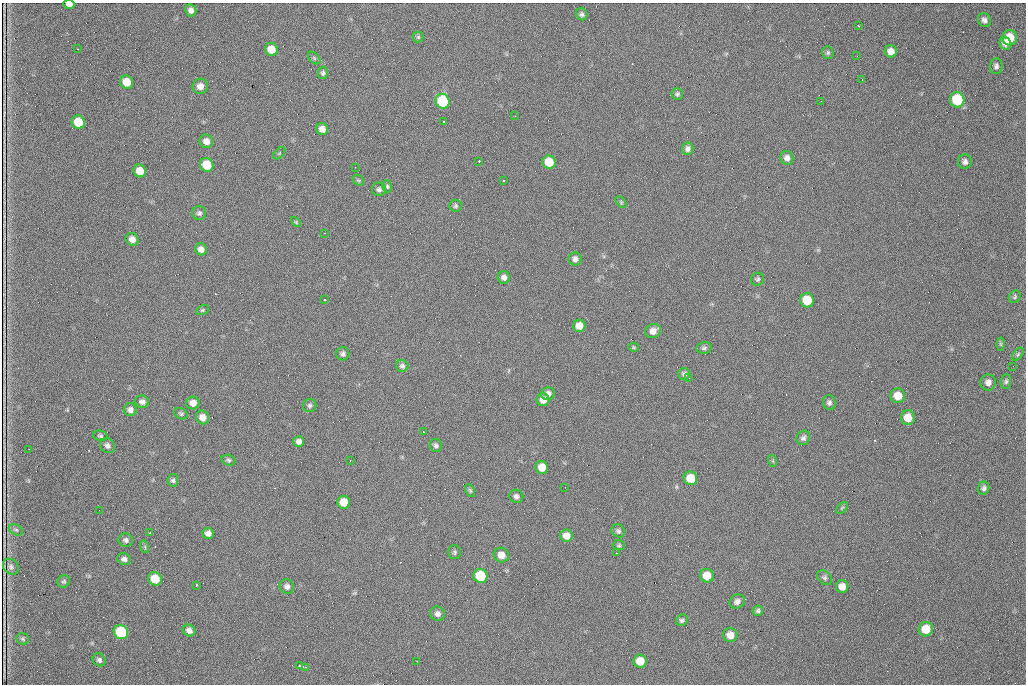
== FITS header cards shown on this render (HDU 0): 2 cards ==
NAXIS1  =                 1024 /fastest changing axis
NAXIS2  =                  682 /next to fastest changing axis

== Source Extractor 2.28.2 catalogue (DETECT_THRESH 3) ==
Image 1024 x 682 px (HDU 0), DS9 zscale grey, 1 PNG px = 1 image px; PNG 1028 x 686 px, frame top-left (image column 1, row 682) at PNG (2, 3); each listed source drawn as its Kron ellipse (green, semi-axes under 4 px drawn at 4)
Background 850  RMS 21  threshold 63.4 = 3 sigma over >= 5 px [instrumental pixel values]
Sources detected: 135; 1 with non-positive FLUX_AUTO (blend fragments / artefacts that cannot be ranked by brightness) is neither listed nor drawn; the other 134 listed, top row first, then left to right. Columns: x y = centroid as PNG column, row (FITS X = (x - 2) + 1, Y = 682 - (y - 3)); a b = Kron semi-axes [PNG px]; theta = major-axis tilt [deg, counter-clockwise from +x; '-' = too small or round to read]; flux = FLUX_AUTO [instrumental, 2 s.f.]
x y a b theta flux
69 4 6 4 -3 6200
191 10 6 5 - 5600
582 14 6 5 - 3100
984 20 7 6 - 5300
859 26 3 2 - 2100
418 37 5 5 - 2100
1010 38 7 7 - 26000
1005 43 6 5 - 6400
78 49 2 2 - 780
271 49 7 6 - 18000
891 51 6 6 - 9300
828 53 6 5 - 2600
857 56 2 2 - 820
314 58 7 4 -45 2500
996 66 8 6 85 4500
323 73 6 5 - 3200
862 79 2 2 - 810
127 82 7 6 - 22000
200 86 8 7 - 9300
677 94 6 6 - 3200
957 100 8 7 - 71000
443 101 7 7 - 110000
821 101 2 2 - 1100
515 116 2 2 - 780
444 121 3 2 - 2400
78 122 7 6 - 36000
322 129 6 5 - 9600
206 141 7 6 - 9000
688 149 6 5 - 4800
279 153 7 3 46 1300
787 158 7 6 - 6400
479 161 3 2 - 5100
549 162 7 6 - 33000
965 162 7 7 - 5300
207 165 7 6 - 38000
355 167 2 2 - 660
140 171 6 6 - 18000
358 180 6 4 -41 2100
503 180 3 3 - 6100
387 186 6 5 - 2400
379 189 7 7 - 4000
621 202 6 4 -46 2000
456 206 6 6 - 2800
199 213 7 7 - 3900
296 222 6 3 -45 1600
324 233 3 2 - 1600
132 239 7 6 - 8400
201 249 6 6 - 7600
575 259 6 6 - 5900
504 277 6 6 - 6000
757 279 7 6 - 2900
1015 297 7 5 56 2400
325 300 3 3 - 6400
807 300 7 7 - 39000
202 310 7 4 27 2100
579 326 6 6 - 14000
653 331 8 6 31 9500
1001 344 6 4 -89 2000
633 347 5 4 - 1700
704 348 8 5 10 3000
343 354 6 6 - 4100
1018 354 7 4 54 2500
402 366 6 6 - 3600
1013 366 2 2 - 1200
684 374 6 6 - 4100
689 378 2 2 - 720
1006 381 7 5 82 2900
988 382 8 7 - 7200
548 394 7 6 - 6400
898 396 7 7 - 20000
543 400 6 6 - 11000
142 402 7 6 - 5300
829 402 7 6 - 3900
193 403 6 6 - 10000
310 405 7 6 - 3600
130 410 6 6 - 5500
181 414 7 5 -29 2800
203 417 7 6 - 11000
908 418 7 7 - 21000
423 432 2 2 - 990
100 436 7 5 -12 2900
803 438 7 6 - 4400
299 442 5 5 - 5800
436 445 6 6 - 3600
107 446 8 7 - 5200
29 449 2 2 - 1200
228 460 7 5 -18 2900
350 460 2 2 - 860
773 461 6 4 -72 2100
542 467 6 6 - 20000
690 478 7 6 - 27000
173 480 6 5 - 2800
565 487 2 2 - 660
984 488 7 5 68 3600
470 491 7 4 -63 2200
516 496 7 6 - 4600
344 502 6 6 - 24000
842 508 7 4 44 1900
99 510 2 2 - 840
16 530 8 5 -28 2900
618 531 7 6 - 3500
150 533 3 3 - 2800
208 533 5 5 - 6700
566 536 6 6 - 12000
126 540 7 6 - 4100
619 545 6 5 - 2300
145 547 6 4 -72 1900
454 552 7 6 - 2800
616 553 2 2 - 940
501 555 8 7 - 13000
124 559 7 5 -17 5100
11 567 9 7 -44 4300
480 576 7 7 - 63000
707 576 7 6 - 23000
824 578 8 6 -45 3700
155 579 7 6 - 32000
64 581 6 6 - 2600
196 585 3 3 - 2900
287 587 7 7 - 5500
842 587 6 6 - 12000
737 601 8 6 31 5600
758 611 5 5 - 3100
438 614 7 7 - 5800
682 620 6 5 - 3500
926 629 7 7 - 27000
189 630 6 5 - 6500
121 632 7 7 - 100000
730 635 7 7 - 13000
23 639 6 5 - 2700
99 660 7 6 - 4000
417 661 3 2 - 1300
640 661 6 6 - 21000
299 666 3 2 - 4100
306 667 3 2 - 1400
At the frame edge (FLAGS 8, measured only in part): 1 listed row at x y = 69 4
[1 non-positive-flux detection neither listed nor drawn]

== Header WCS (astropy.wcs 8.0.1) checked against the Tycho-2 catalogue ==
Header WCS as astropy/WCSLIB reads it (CRVAL/CRPIX/CD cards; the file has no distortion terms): RA---TAN/DEC--TAN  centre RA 07:09:21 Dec +30:56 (107.34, +30.93 deg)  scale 1.43 arcsec/px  FOV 24.4' x 16.3'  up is -93 deg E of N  parity flipped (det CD > 0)
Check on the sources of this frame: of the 60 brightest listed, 6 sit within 2.1 arcsec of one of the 11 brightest Tycho-2 stars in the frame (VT <= 12.48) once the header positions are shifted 0.39 arcsec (0.25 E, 0.30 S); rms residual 1.31 arcsec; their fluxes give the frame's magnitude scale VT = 23.61 - 2.5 log10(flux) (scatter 0.19 mag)
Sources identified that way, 6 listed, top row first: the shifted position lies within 2.1 arcsec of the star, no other Tycho-2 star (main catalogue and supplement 1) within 4.2 arcsec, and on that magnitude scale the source's flux lands within +1.5 / -3 mag of the star's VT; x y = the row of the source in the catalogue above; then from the Tycho-2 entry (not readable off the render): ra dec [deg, ICRS J2000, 3 dp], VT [Tycho-2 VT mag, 2 dp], TYC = Tycho-2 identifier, HIP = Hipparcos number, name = IAU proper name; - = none
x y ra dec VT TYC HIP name
957 100 107.215 +31.104 11.64 2438-821-1 - -
443 101 107.226 +30.900 10.76 2438-883-1 - -
78 122 107.244 +30.756 12.13 2438-718-1 - -
207 165 107.261 +30.807 12.26 2438-856-1 - -
480 576 107.445 +30.924 11.38 2438-1056-1 - -
121 632 107.478 +30.782 11.68 2438-545-1 - -